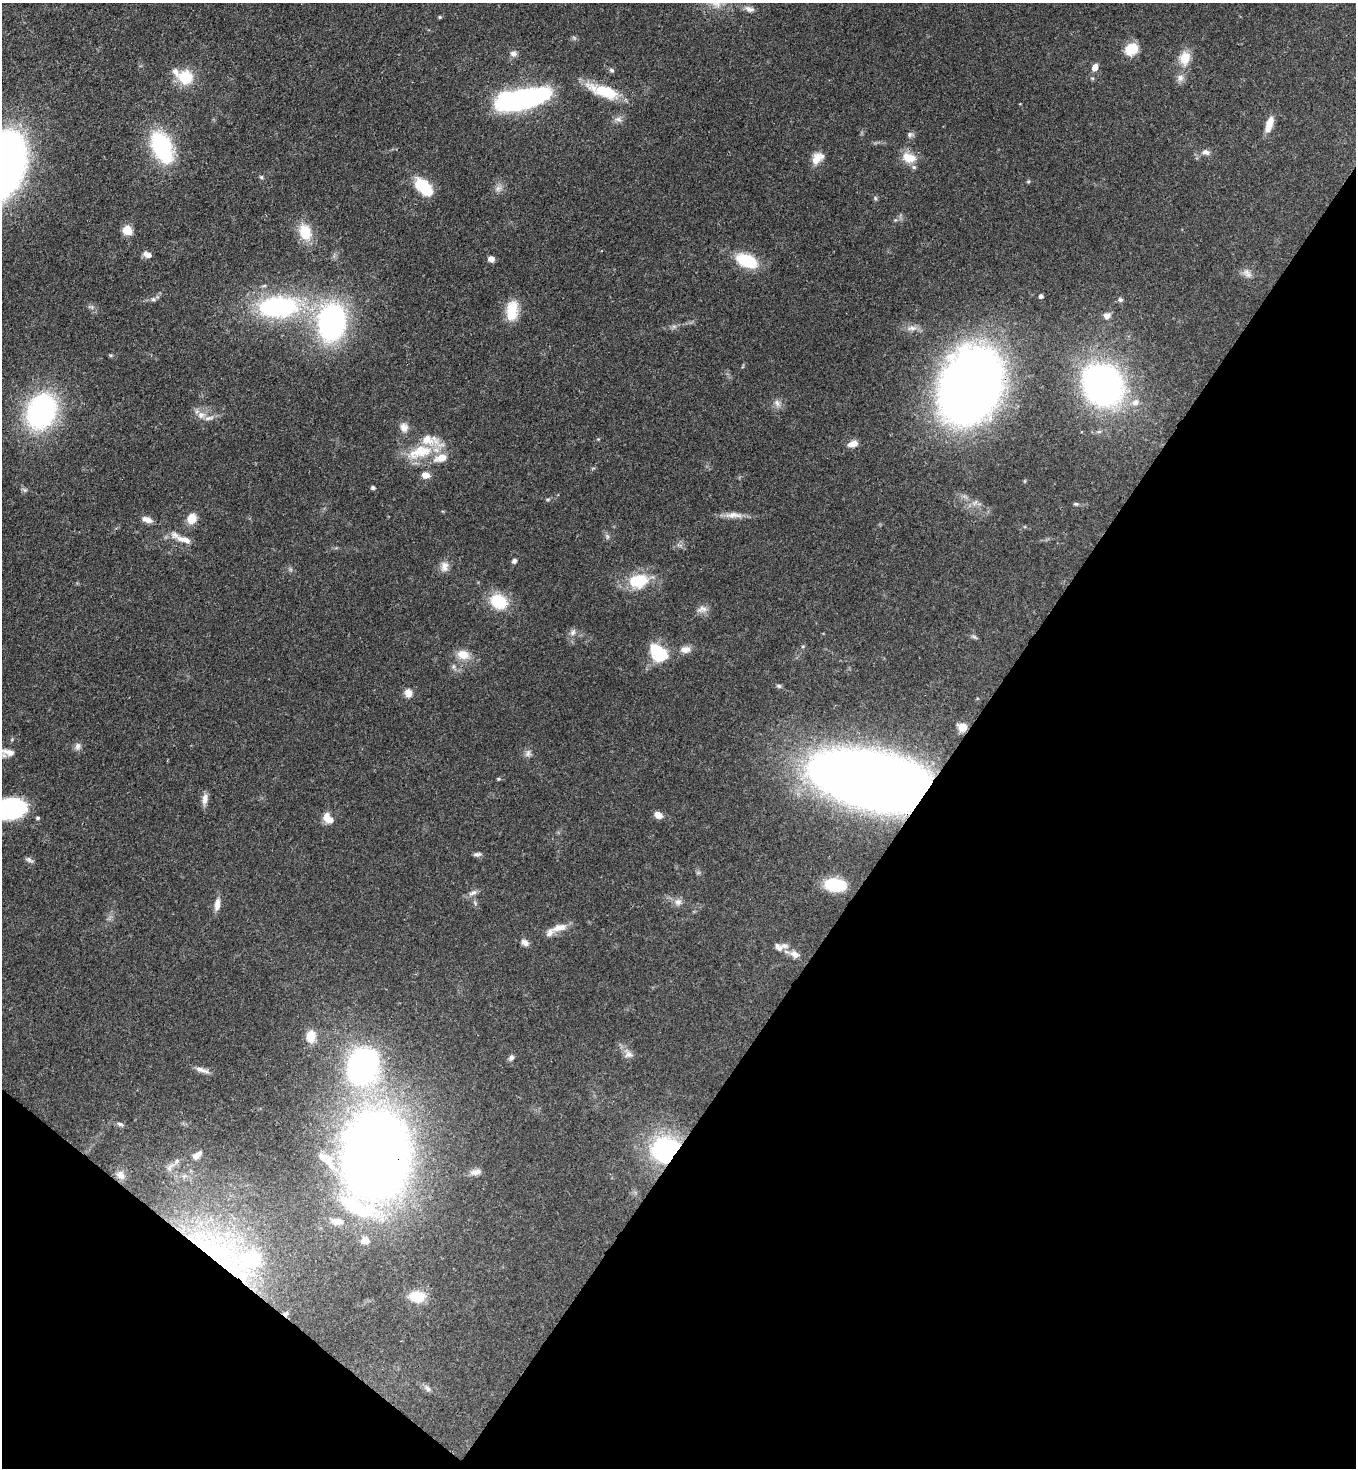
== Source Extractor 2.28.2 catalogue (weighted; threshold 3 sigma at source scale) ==
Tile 15 of 4 x 4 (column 3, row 4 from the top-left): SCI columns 2932-4285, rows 58-1523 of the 6002 x 5979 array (HDU 1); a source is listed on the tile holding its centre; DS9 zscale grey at full resolution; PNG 1358 x 1470 px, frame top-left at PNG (2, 3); no overlay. Shown black and unused: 34% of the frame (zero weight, under 3 of 4 exposures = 7% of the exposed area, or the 3 px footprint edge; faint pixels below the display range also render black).
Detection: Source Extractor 2.28.2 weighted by HDU 2 'WHT'; one run over the whole footprint, this tile lists its part. Background 0.0889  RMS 0.0039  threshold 0.0176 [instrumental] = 3 sigma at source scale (4.5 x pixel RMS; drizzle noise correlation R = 1.50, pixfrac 1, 0.05/0.05 arcsec/px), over >= 5 px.
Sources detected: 122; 1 too faint to see at this stretch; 1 inside a brighter object's white glare — not listed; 16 inside a brighter listed object's ellipse — not listed separately; the other 104 listed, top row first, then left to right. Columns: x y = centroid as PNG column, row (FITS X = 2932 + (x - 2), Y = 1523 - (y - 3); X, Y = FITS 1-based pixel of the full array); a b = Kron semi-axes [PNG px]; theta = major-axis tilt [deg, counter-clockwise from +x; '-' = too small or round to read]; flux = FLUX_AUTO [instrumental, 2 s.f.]
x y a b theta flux
749 9 14 7 -18 2
440 17 4 4 - 0.42
1131 49 14 11 33 8.8
513 54 9 8 - 1.6
1185 58 20 15 79 6.3
1095 67 7 6 - 3.1
612 70 7 5 -40 0.76
185 77 19 17 -11 11
604 91 40 13 -19 15
523 99 32 11 12 190
618 119 10 6 -10 1.6
1269 124 21 8 73 4.5
909 134 7 7 - 1.1
161 145 19 14 -65 46
1206 152 11 7 -11 1.8
908 158 17 12 -16 6.4
816 159 17 11 66 4.6
2 166 42 27 71 380
261 177 6 4 -46 0.58
423 187 22 13 -43 14
875 198 6 5 - 0.61
127 230 10 9 - 5
305 232 21 14 -67 9.4
148 255 11 6 -19 2.2
491 259 6 5 - 2.4
747 261 24 13 -24 16
1248 273 15 7 -49 2
1041 296 4 4 - 1.2
153 299 6 5 - 0.78
1120 300 6 6 - 0.86
278 307 42 22 4 60
512 311 24 13 85 9.6
1107 315 9 8 - 2
332 322 40 29 82 81
912 328 16 6 6 2.4
1103 385 24 20 -49 200
970 386 54 40 61 420
1135 402 10 8 26 2.5
777 403 10 7 -63 1.8
41 411 35 26 66 75
201 415 12 9 36 2.7
404 427 13 11 -76 2.8
853 444 12 7 13 3
420 452 38 18 16 16
426 475 9 8 - 2.8
373 487 4 4 - 0.97
548 499 6 4 18 0.51
1076 504 8 5 7 0.67
733 515 25 8 -1 3.6
192 519 12 10 68 4.9
147 520 13 7 -19 2.6
607 536 8 4 -90 0.75
184 540 24 8 -15 4.6
514 561 5 5 - 1.2
444 566 14 10 83 2.9
638 581 26 18 9 14
498 602 18 14 -29 15
702 609 16 8 18 2.3
573 632 10 7 63 1.5
803 646 6 3 18 0.44
685 649 12 8 -1 2.9
658 651 23 16 -33 13
463 655 16 12 -13 5.3
779 686 7 5 -16 0.8
408 693 11 9 -79 2.6
962 727 8 7 - 6.3
78 746 11 7 82 1.6
9 752 21 11 -1 3.7
528 753 11 6 82 1.5
498 779 5 4 - 0.47
872 780 73 35 -12 790
205 799 14 8 82 2.5
10 809 25 17 7 48
658 815 9 7 -29 3
326 816 12 7 58 2.6
38 818 5 4 - 0.63
477 854 10 5 5 1.1
29 860 10 5 -28 1.1
835 885 19 12 -6 20
473 893 14 6 24 1.7
678 902 10 9 - 2.1
217 905 16 7 81 3
559 928 22 9 12 4.5
525 942 10 7 -34 1.8
785 946 16 7 2 2.1
795 954 11 8 -31 2.7
311 1036 14 10 -88 6.1
629 1054 11 9 20 2.1
511 1058 8 6 58 1.2
363 1066 25 20 63 140
202 1070 21 6 -17 2.3
120 1124 9 5 -15 0.97
666 1150 24 20 21 53
197 1155 13 7 39 2.6
376 1155 53 40 84 640
331 1165 22 9 -50 6.1
169 1168 11 6 55 1.6
476 1172 14 7 12 2.4
120 1175 12 10 -51 2.4
357 1208 61 20 -22 31
365 1240 10 8 6 3.3
221 1256 101 40 -39 95
417 1296 18 13 -6 8.2
428 1388 9 6 -45 1.3
Overlapping masked pixels (flux is a lower limit): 6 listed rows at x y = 970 386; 962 727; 872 780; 666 1150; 376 1155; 221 1256
Isophote crosses this tile's border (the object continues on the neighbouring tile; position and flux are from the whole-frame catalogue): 2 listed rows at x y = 2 166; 10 809